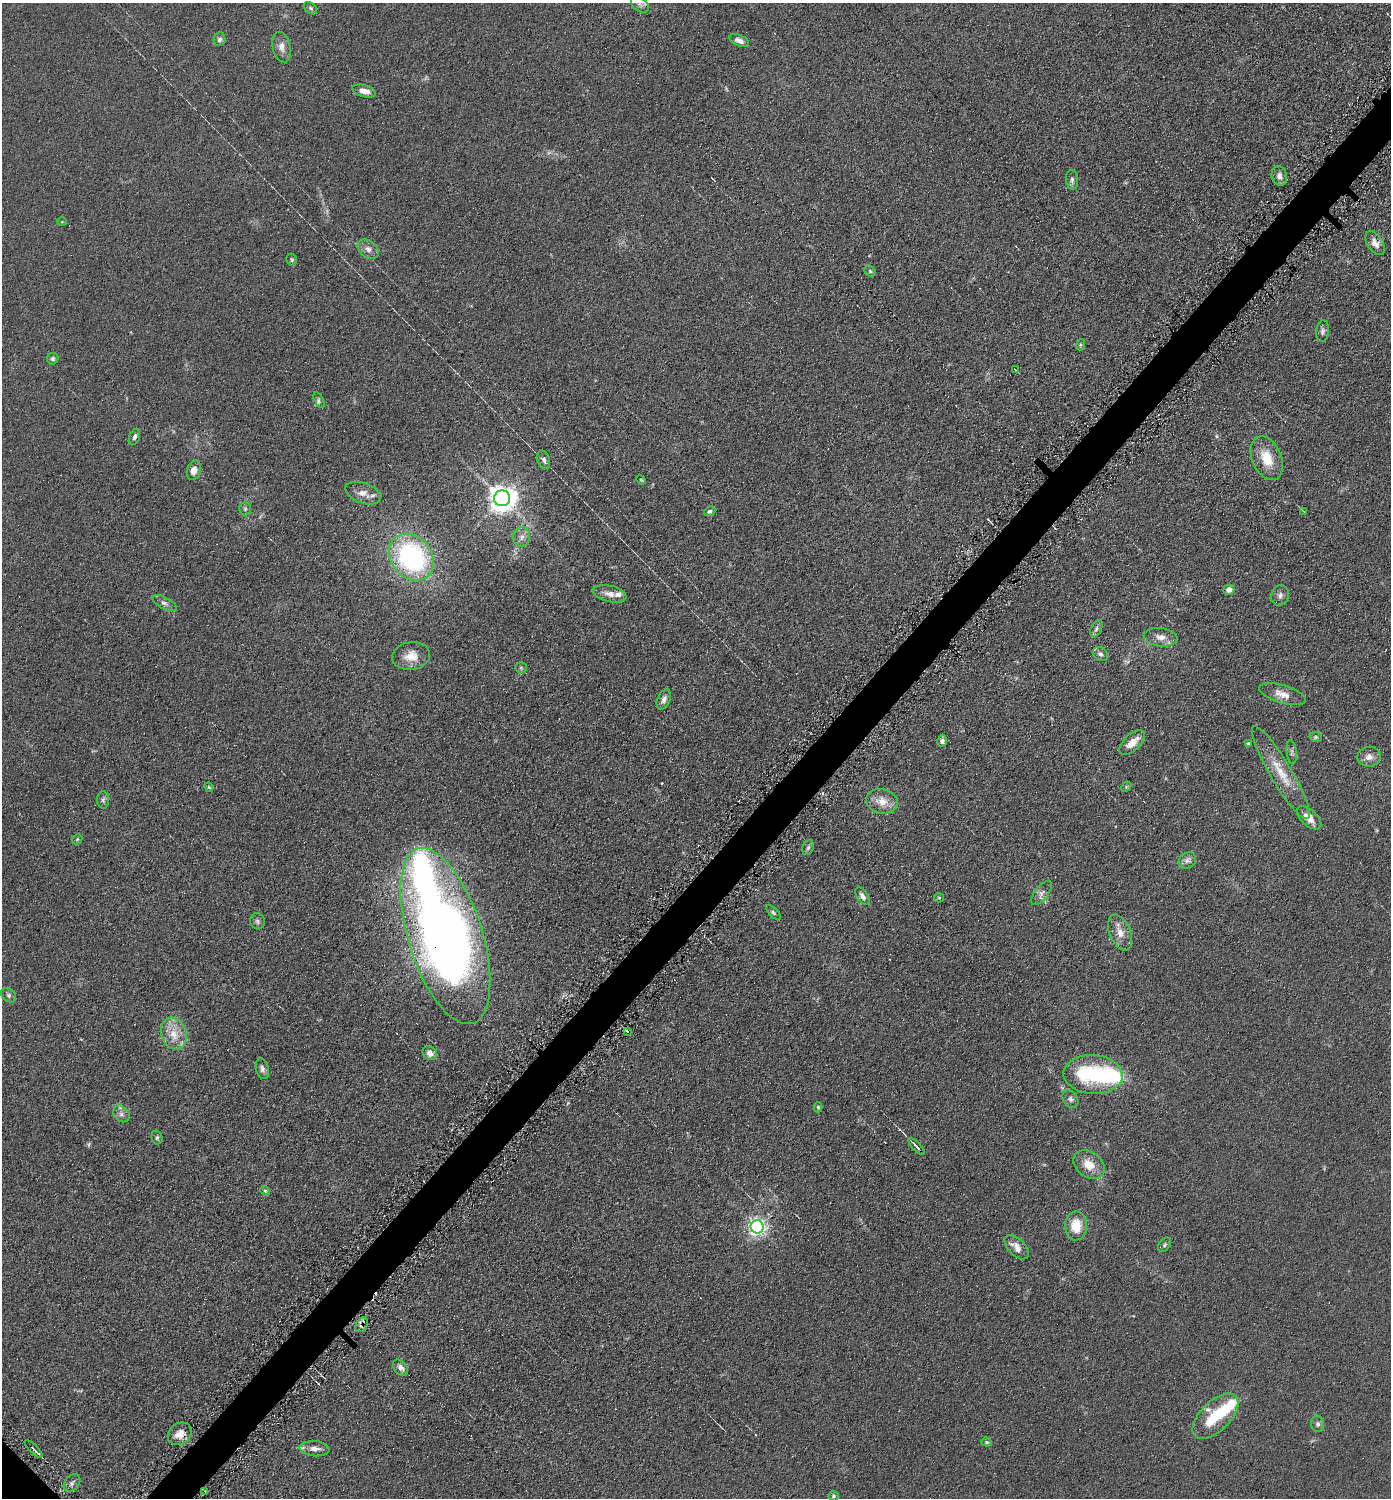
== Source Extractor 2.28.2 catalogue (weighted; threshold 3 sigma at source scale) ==
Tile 10 of 4 x 4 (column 2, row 3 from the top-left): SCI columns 1542-2930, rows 1505-3000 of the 6003 x 6002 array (HDU 1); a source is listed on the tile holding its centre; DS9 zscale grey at full resolution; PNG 1393 x 1500 px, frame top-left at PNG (2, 3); each listed source drawn as its Kron ellipse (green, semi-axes under 4 px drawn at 4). Shown black and unused: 3% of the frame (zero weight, under 4 of 8 exposures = <1% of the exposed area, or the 3 px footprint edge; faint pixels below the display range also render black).
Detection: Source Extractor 2.28.2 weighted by HDU 2 'WHT'; one run over the whole footprint, this tile lists its part. Background 0.0917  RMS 0.0078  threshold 0.0321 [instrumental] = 3 sigma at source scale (4.09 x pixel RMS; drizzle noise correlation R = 1.36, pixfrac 0.8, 0.05/0.05 arcsec/px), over >= 5 px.
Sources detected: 102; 1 too faint to see at this stretch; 3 inside a brighter object's white glare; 5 cosmic-ray / hot-pixel residue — neither listed nor drawn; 2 inside a brighter listed object's ellipse — not listed separately; the other 91 listed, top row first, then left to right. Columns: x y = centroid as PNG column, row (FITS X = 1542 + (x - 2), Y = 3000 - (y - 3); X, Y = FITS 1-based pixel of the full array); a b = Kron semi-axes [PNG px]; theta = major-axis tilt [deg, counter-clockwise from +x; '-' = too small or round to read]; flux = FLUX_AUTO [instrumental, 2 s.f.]
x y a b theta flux
640 4 10 6 -36 2.5
311 8 7 5 -40 1.3
220 39 7 6 - 2.1
739 40 10 5 -22 4.2
282 47 15 9 -77 5.1
364 91 12 6 -17 5.8
1279 176 10 7 -73 3.6
1072 180 10 6 -84 1.9
62 222 5 3 - 0.56
1375 243 13 7 -56 5.3
368 249 12 8 -38 4
292 259 6 5 - 1.1
870 271 6 5 - 1.1
1323 331 11 6 83 2.5
1080 345 5 3 - 0.72
53 359 6 5 - 1.4
1015 369 3 2 - 0.47
319 400 8 3 -61 1.5
134 437 8 5 72 2.3
1267 458 23 14 -67 18
544 460 9 6 -73 2.5
194 470 10 7 74 5.7
641 480 5 4 - 0.73
363 493 18 10 -20 6.9
502 498 8 8 - 880
245 509 7 5 90 1.6
710 511 6 5 - 1.6
1303 511 4 2 - 0.67
522 537 10 8 84 3.9
411 557 25 20 -52 120
1229 590 5 5 - 4.4
610 594 17 8 -14 5.8
1280 595 10 8 70 3.1
164 603 13 6 -28 2.8
1096 628 9 5 63 2
1161 637 17 9 -6 6.2
1100 654 8 6 -39 2.4
411 656 19 14 8 10
521 668 6 5 - 1.2
1283 694 24 9 -16 7.3
664 700 10 6 66 3.5
1316 737 6 5 - 1.3
942 741 6 5 - 3
1132 742 16 8 43 9.1
1248 743 4 4 - 0.9
1292 752 12 5 -84 2
1369 757 11 10 - 4.9
1281 773 53 11 -59 19
209 787 5 4 - 0.96
1126 787 6 4 47 0.83
103 800 8 6 -89 1.9
882 801 16 12 -13 9.5
1309 818 15 8 -43 6.8
77 839 6 4 47 0.89
808 848 7 5 67 1.6
1187 860 9 7 35 3.3
1041 893 14 6 52 3.3
863 896 10 5 -54 3
939 898 5 4 - 0.86
774 912 10 4 -45 1.3
257 921 8 7 - 1.9
1120 933 19 10 -67 8.1
445 936 92 37 -72 690
9 995 8 6 -42 2
627 1031 4 2 - 1.1
174 1034 16 12 -72 12
430 1053 8 6 -45 4.9
262 1069 10 6 -77 2.9
1093 1075 29 19 -4 60
1070 1099 10 7 -58 2.3
818 1107 5 4 - 0.82
121 1114 9 7 -46 3.1
157 1137 7 5 -75 1.3
917 1147 10 3 -45 6.8
1089 1165 17 12 -36 11
265 1191 5 4 - 0.93
1076 1226 14 11 -89 15
757 1227 6 6 - 300
1165 1245 8 5 52 1.4
1017 1247 15 8 -45 7
362 1325 8 5 54 2.2
400 1368 9 6 -51 3.7
1215 1416 28 15 44 33
1318 1424 8 6 -79 2
180 1434 13 10 38 7.8
987 1442 5 4 - 1
34 1449 12 3 -45 3
315 1449 15 7 -4 5.5
72 1483 10 7 50 2.4
205 1491 3 2 - 0.94
833 1496 5 4 - 1
Overlapping masked pixels (flux is a lower limit): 2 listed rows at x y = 445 936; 362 1325
Isophote crosses this tile's border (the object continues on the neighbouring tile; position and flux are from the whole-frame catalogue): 1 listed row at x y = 640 4